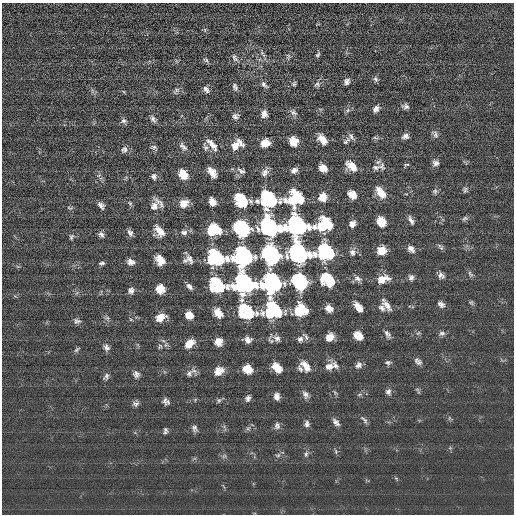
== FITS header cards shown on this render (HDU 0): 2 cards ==
NAXIS1  =                  512 / length of data axis 1
NAXIS2  =                  512 / length of data axis 2

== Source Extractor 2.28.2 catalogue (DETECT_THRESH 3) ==
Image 512 x 512 px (HDU 0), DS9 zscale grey, 1 PNG px = 1 image px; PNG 516 x 516 px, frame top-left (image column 1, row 512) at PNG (2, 3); no overlay
Background 0.807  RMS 15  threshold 45.6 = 3 sigma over >= 5 px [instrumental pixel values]
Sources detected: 168; all 168 listed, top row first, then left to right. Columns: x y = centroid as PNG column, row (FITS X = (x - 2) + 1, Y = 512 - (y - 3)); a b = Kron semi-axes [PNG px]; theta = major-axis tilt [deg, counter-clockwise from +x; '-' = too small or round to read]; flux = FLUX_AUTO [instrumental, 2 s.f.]
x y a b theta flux
205 30 6 4 -73 1400
262 54 12 4 -52 3100
318 55 7 5 42 1800
288 57 9 6 83 2500
235 58 11 6 -57 3300
206 60 8 6 -33 2200
375 79 8 5 -73 2300
347 82 6 5 - 4000
294 84 6 5 - 1800
317 84 8 7 - 2900
264 85 10 5 -42 3100
235 87 10 6 -68 3200
206 89 9 6 -55 3800
176 90 10 6 43 3000
405 106 6 5 - 3200
376 109 8 6 52 4400
347 110 7 6 - 2500
293 112 11 6 -28 3700
264 114 9 7 75 5500
236 116 8 7 - 3700
153 119 10 6 -56 3300
124 121 8 6 12 3000
435 134 11 7 -50 3500
405 136 8 6 19 4300
351 137 11 5 -58 3200
375 138 7 3 -14 1400
322 139 11 7 -51 12000
294 141 8 7 - 15000
346 141 13 6 44 2800
265 143 8 7 - 14000
212 144 18 6 -50 8200
237 145 14 9 31 13000
183 146 13 6 -44 4200
154 147 9 5 -9 2400
205 147 12 7 -72 3500
124 150 9 8 - 4000
435 163 8 7 - 4100
406 165 8 4 11 1500
351 166 13 8 -40 15000
381 166 12 8 -82 4200
375 167 12 8 6 4400
323 168 7 6 - 11000
294 170 8 6 35 4700
241 171 13 6 -28 4300
212 172 10 6 -56 10000
265 172 11 7 62 5500
183 174 9 7 -53 15000
154 176 8 7 - 3700
465 190 9 5 67 2300
435 191 9 7 -89 2800
381 193 14 8 -52 14000
352 195 8 6 -46 12000
323 197 9 8 - 12000
268 199 16 14 -13 99000
295 199 15 13 61 68000
241 200 12 9 -43 53000
159 202 18 5 -45 5200
212 202 8 6 -64 8400
130 203 7 5 -68 1700
184 203 9 8 - 12000
101 205 8 5 -49 4100
154 206 12 10 58 6900
70 208 8 4 -10 1800
465 218 9 6 28 2400
411 220 11 5 -63 4300
381 222 9 7 -57 16000
352 224 7 6 - 6300
299 225 15 8 -48 180000
324 225 17 10 12 70000
270 227 14 11 -28 390000
241 228 10 9 - 270000
294 228 8 6 -51 67000
213 230 10 8 12 53000
159 231 13 7 -56 12000
184 232 9 6 7 4200
130 233 8 6 -55 3600
101 234 8 5 -49 3300
71 237 8 5 74 2100
440 247 11 4 -49 2400
411 249 10 7 -48 5400
382 250 8 8 - 15000
326 252 15 14 - 96000
352 252 9 8 - 4900
299 253 14 10 -51 390000
270 255 10 9 - 570000
242 257 12 10 22 390000
215 258 16 12 -1 96000
190 259 12 6 -61 4300
160 260 9 7 -51 14000
185 261 8 6 2 2400
131 262 8 6 -15 5800
102 263 6 4 6 2100
470 274 10 5 -52 2600
441 275 9 7 -51 4100
411 277 8 7 - 3500
358 279 11 7 -35 4400
383 279 14 8 17 13000
328 280 12 8 -42 54000
299 282 10 8 -51 270000
244 284 15 13 -2 250000
271 284 11 11 - 390000
217 285 14 11 -33 65000
189 286 9 5 -43 3900
160 289 7 7 - 16000
131 290 8 7 - 4300
471 302 7 6 - 1800
441 304 9 7 -34 4100
386 305 14 6 -54 7500
358 307 10 6 -52 10000
329 308 8 6 -43 8600
382 308 9 6 -33 3500
300 310 10 9 - 55000
273 311 15 13 6 97000
246 312 17 12 -40 66000
218 313 11 8 -49 11000
189 315 8 7 - 10000
160 317 10 7 22 12000
107 318 6 6 - 2200
131 320 5 3 - 1000
77 321 9 7 -5 3300
418 333 7 4 44 1600
442 333 9 6 -7 3000
387 334 10 5 -57 3600
358 336 9 6 -39 14000
306 337 11 5 -53 2700
330 337 8 6 55 11000
277 338 11 8 -43 5600
300 339 7 7 - 3500
248 340 7 6 - 5200
218 342 7 7 - 10000
189 344 10 7 41 13000
160 346 7 6 - 2100
106 347 9 7 -55 3900
77 350 8 4 43 1800
418 361 10 6 -46 3700
388 363 7 6 - 2400
359 365 8 7 - 4300
306 366 13 7 -53 10000
335 366 11 7 -61 4300
277 367 10 6 -48 15000
329 367 10 8 19 7400
247 369 8 7 - 17000
300 369 9 6 -56 2800
218 371 9 7 34 11000
189 373 10 7 43 4700
136 374 8 7 - 3800
106 376 9 6 59 3100
418 391 11 4 -58 1800
335 392 8 3 -45 1300
388 392 8 7 - 3500
305 394 10 6 -62 4300
277 396 7 6 - 5500
248 398 8 6 63 3600
219 400 7 5 89 1700
166 401 6 5 - 3600
136 404 8 7 - 3300
364 420 12 4 -50 2700
336 422 10 6 -49 4200
307 424 8 6 -84 3400
277 426 9 7 -85 3600
194 428 9 6 -75 3200
248 428 7 4 18 1900
165 431 7 5 82 2400
336 451 7 4 -72 1700
306 454 8 5 81 2600
278 455 7 5 44 2200
224 456 7 4 44 1800
396 478 6 3 -20 1300